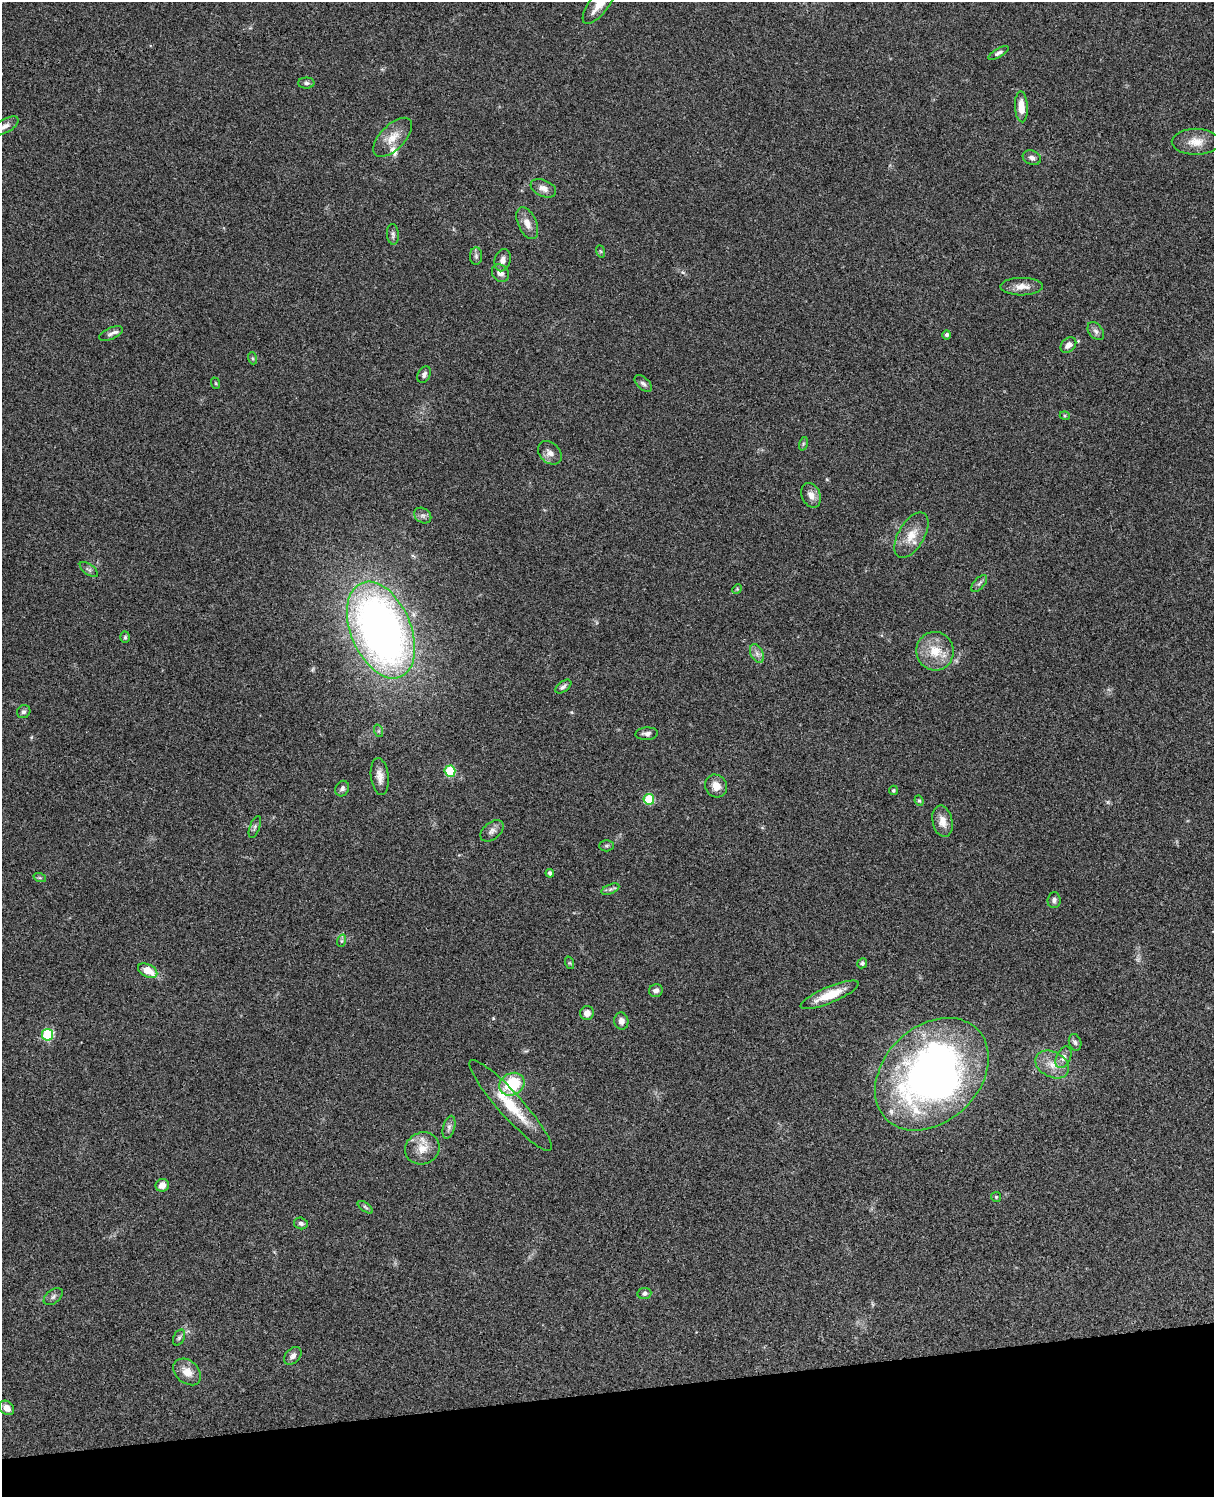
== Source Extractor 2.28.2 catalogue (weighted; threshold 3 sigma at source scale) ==
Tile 10 of 4 x 3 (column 2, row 3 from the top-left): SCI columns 1334-2545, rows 278-1772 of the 5088 x 4927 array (HDU 1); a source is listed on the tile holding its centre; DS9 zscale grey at full resolution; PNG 1216 x 1499 px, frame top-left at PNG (2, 2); each listed source drawn as its Kron ellipse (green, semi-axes under 4 px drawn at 4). Shown black and unused: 7% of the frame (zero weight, under 3 of 4 exposures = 6% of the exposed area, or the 3 px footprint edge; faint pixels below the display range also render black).
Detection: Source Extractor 2.28.2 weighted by HDU 2 'WHT'; one run over the whole footprint, this tile lists its part. Background 0.0923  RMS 0.0062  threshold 0.0279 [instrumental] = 3 sigma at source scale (4.5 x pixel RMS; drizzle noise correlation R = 1.50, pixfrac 1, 0.05/0.05 arcsec/px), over >= 5 px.
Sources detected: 84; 1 inside a brighter listed object's ellipse — not listed separately; the other 83 listed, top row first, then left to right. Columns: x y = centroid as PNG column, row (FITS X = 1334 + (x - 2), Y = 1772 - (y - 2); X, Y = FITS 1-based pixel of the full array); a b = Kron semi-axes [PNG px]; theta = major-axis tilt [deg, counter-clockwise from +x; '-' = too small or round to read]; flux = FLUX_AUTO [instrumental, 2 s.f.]
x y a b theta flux
599 4 23 9 52 8.7
998 53 11 4 29 1.7
306 83 8 5 -1 1.6
1021 107 15 6 -87 7.8
5 126 15 7 29 3.3
393 137 24 12 46 9.5
1196 142 24 13 0 9
1032 158 9 7 -22 2.3
543 188 13 8 -23 3.9
527 223 17 9 -66 5.8
393 234 10 6 -85 1.7
600 251 6 4 -70 0.8
476 256 9 6 -89 1.7
503 260 11 8 75 3.4
500 273 9 7 -51 3.9
1022 287 21 8 0 5.9
1096 331 10 7 -53 2.2
111 334 12 5 23 2.4
947 335 4 4 - 1.6
1068 345 9 6 45 3.3
252 358 6 4 -71 0.83
424 375 9 6 64 1.9
215 383 6 3 -70 0.58
643 383 10 6 -43 1.9
1065 416 5 3 - 0.7
803 444 7 4 72 0.97
550 453 13 10 -44 4
811 495 13 9 -66 4.6
423 516 9 7 -34 2.1
911 535 25 13 60 11
89 570 10 5 -37 1.6
979 583 10 5 47 1.6
737 589 5 4 - 0.69
381 630 51 30 -67 370
125 637 5 5 - 1
935 651 19 18 - 14
757 653 10 6 -64 2.5
563 686 9 5 36 1.6
24 712 7 6 - 1.4
379 731 6 4 -72 0.95
647 734 11 6 3 2.4
450 771 5 5 - 34
380 776 18 9 -83 5.1
716 786 12 10 -57 5.8
342 789 8 6 60 2.3
893 790 5 4 - 0.77
649 799 5 5 - 30
919 801 5 4 - 0.76
942 821 16 10 -77 6.3
255 827 11 5 70 1.7
492 831 13 8 40 3.1
607 846 7 5 1 1.1
550 873 4 4 - 1.9
40 878 6 4 -18 0.87
610 889 9 4 22 1.6
1054 900 8 6 84 1.9
341 941 6 4 71 0.97
570 963 6 4 -71 0.76
862 963 5 5 - 1.7
148 971 10 6 -27 10
656 991 7 6 - 2.2
830 995 31 8 23 15
587 1013 7 6 - 3.9
621 1021 8 7 - 3.5
48 1035 6 5 - 48
1075 1042 8 6 -72 1.6
1063 1057 11 7 65 3.2
1052 1064 18 12 -27 8
932 1074 64 47 44 310
512 1084 13 10 29 27
511 1105 60 12 -48 23
449 1127 12 6 74 2.2
422 1148 17 15 23 9.4
162 1185 7 6 - 4.6
996 1197 5 5 - 0.65
365 1207 9 4 -36 1.2
301 1223 7 5 -16 1.7
644 1293 7 5 7 1.8
53 1297 11 6 38 2
179 1338 8 5 63 1.5
293 1356 10 7 47 2.6
187 1372 15 11 -41 7.6
7 1408 8 6 -43 3.6
Isophote crosses this tile's border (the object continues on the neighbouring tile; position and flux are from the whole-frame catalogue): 2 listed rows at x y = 599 4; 5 126